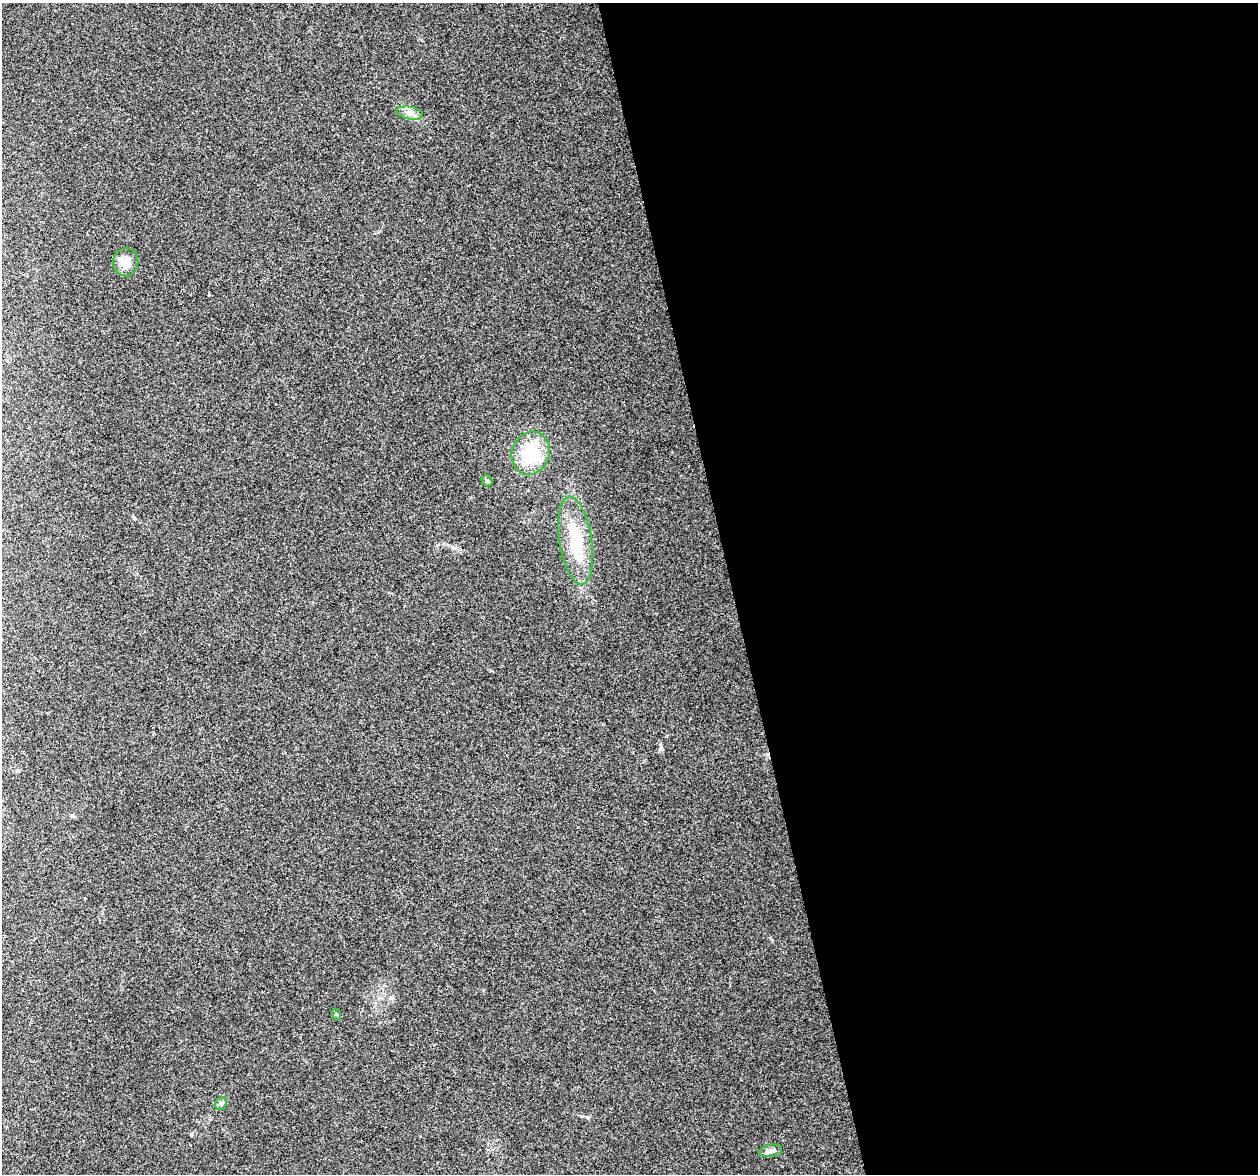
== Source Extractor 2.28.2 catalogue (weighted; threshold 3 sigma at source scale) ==
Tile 8 of 4 x 4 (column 4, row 2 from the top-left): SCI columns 3767-5022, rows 2430-3601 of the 5022 x 4810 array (HDU 1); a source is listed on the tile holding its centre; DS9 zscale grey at full resolution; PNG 1260 x 1176 px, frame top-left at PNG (2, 3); each listed source drawn as its Kron ellipse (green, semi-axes under 4 px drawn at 4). Shown black and unused: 42% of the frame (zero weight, under 2 of 3 exposures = <1% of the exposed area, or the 3 px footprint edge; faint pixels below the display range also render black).
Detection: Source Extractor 2.28.2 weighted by HDU 2 'WHT'; one run over the whole footprint, this tile lists its part. Background 0.0816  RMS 0.0076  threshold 0.034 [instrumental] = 3 sigma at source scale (4.5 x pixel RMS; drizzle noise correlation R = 1.50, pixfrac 1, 0.0396/0.0396 arcsec/px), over >= 5 px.
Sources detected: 8; all 8 listed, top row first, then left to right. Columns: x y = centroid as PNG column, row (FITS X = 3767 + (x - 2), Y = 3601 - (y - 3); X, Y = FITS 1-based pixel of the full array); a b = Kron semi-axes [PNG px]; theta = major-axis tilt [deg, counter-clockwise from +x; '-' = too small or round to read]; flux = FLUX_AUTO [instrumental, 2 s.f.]
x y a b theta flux
410 113 13 6 -11 4.1
126 262 14 12 84 10
531 453 22 18 68 40
487 481 6 5 - 1.2
576 540 44 16 -81 35
336 1014 6 4 -71 0.97
221 1104 7 5 46 1.8
770 1151 12 6 10 3.5